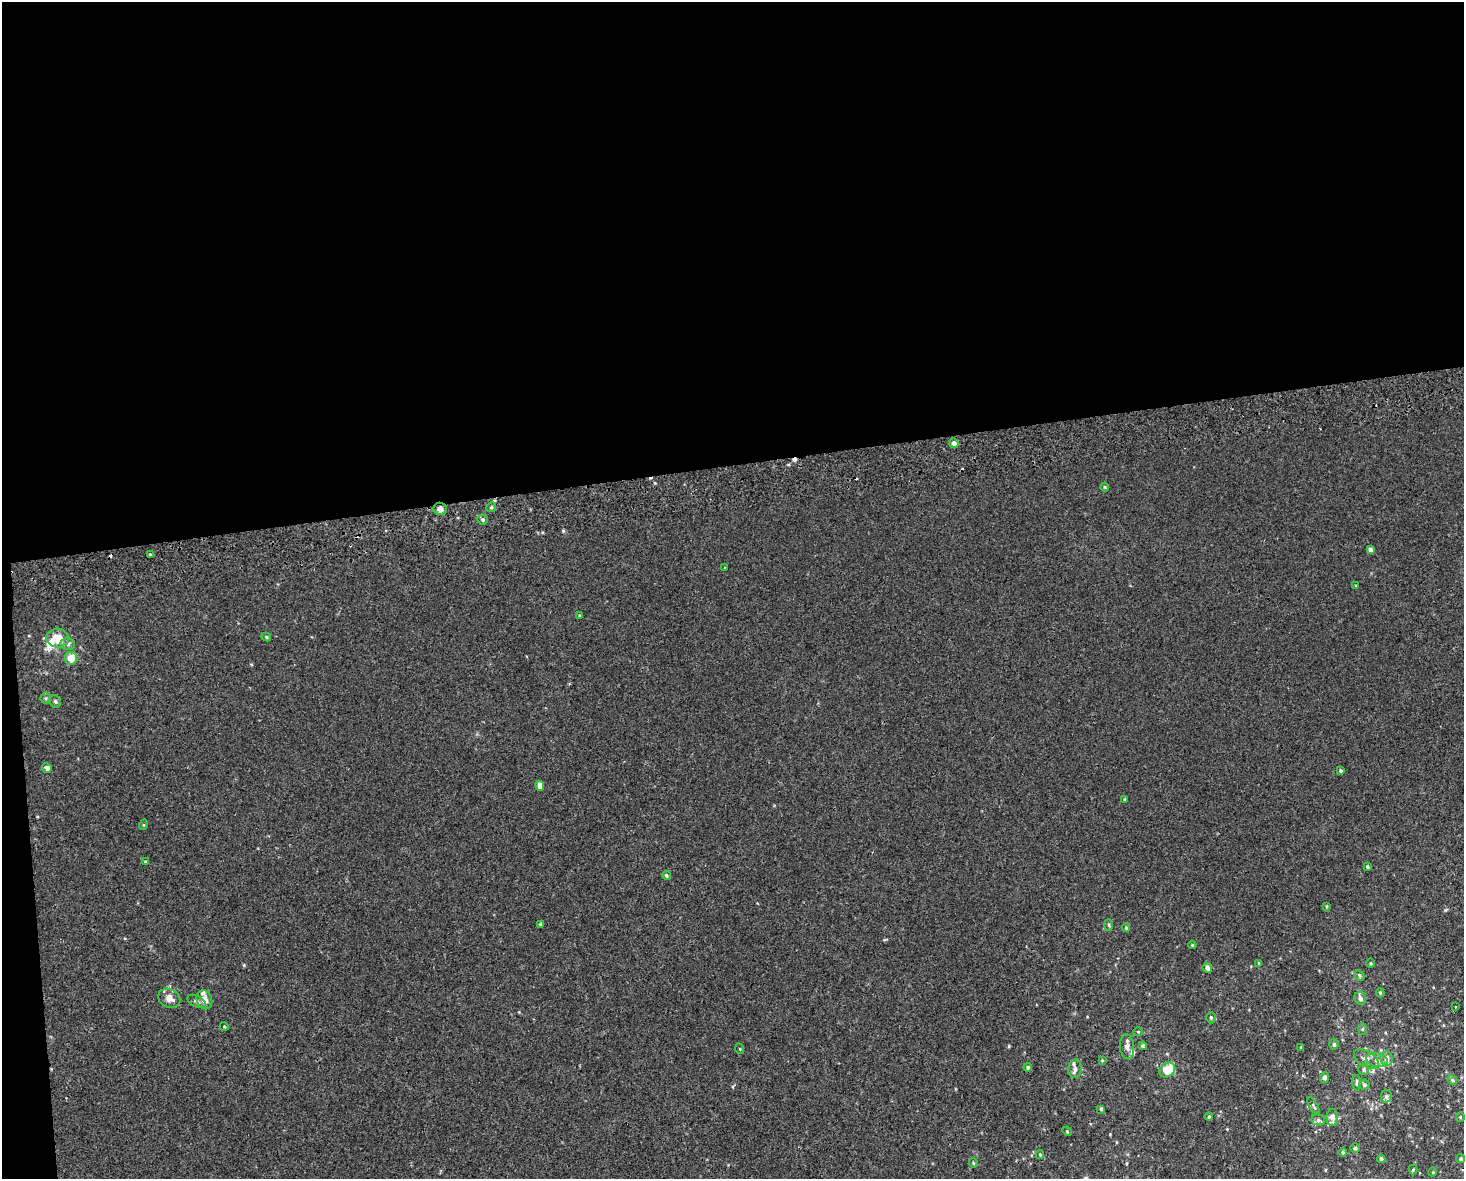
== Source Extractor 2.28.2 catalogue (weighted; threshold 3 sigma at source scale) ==
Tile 1 of 3 x 4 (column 1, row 1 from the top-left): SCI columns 22-1483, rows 3572-4748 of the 4470 x 4790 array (HDU 1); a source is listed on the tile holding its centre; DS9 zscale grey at full resolution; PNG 1466 x 1181 px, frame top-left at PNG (2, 2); each listed source drawn as its Kron ellipse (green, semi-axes under 4 px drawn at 4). Shown black and unused: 41% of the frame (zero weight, under 2 of 3 exposures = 2% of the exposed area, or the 3 px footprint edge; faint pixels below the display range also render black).
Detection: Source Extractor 2.28.2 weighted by HDU 2 'WHT'; one run over the whole footprint, this tile lists its part. Background 3.92e-04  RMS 0.0028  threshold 0.0127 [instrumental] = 3 sigma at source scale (4.5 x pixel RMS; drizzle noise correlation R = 1.50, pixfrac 1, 0.0396/0.0396 arcsec/px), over >= 5 px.
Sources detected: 90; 7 cosmic-ray / hot-pixel residue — neither listed nor drawn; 7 inside a brighter listed object's ellipse — not listed separately; the other 76 listed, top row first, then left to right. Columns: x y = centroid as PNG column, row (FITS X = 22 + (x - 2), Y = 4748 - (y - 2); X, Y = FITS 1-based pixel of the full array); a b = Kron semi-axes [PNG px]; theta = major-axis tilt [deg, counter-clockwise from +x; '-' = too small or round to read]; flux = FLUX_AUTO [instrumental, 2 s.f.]
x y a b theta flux
954 443 5 4 - 1.2
1105 487 4 4 - 0.27
491 507 5 4 - 0.44
440 509 7 6 - 1.3
483 519 5 5 - 0.55
1370 550 4 4 - 1
150 554 3 3 - 0.84
724 567 2 2 - 0.22
1356 585 4 3 - 0.21
579 615 3 2 - 0.3
266 637 5 4 - 0.36
58 638 11 9 -4 4.8
68 644 7 6 - 0.77
71 658 6 6 - 3.6
46 698 5 5 - 0.44
55 702 6 5 - 0.51
47 768 5 4 - 1
1340 771 4 4 - 0.42
540 786 5 4 - 2.3
1124 799 4 3 - 0.28
143 825 5 3 - 0.27
145 862 4 4 - 0.26
1367 867 4 4 - 0.4
666 875 4 4 - 0.46
1326 906 4 3 - 0.29
540 924 3 3 - 0.72
1109 925 6 4 -87 0.34
1126 928 4 4 - 0.29
1192 945 4 3 - 0.27
1259 963 3 3 - 0.32
1371 963 5 3 - 0.27
1207 968 5 4 - 1.1
1359 975 6 4 -47 0.47
1380 993 4 3 - 0.36
169 998 11 9 -28 2.1
1360 998 6 5 - 1.2
204 1000 10 7 -70 2.2
197 1001 10 5 -26 0.76
1455 1007 2 2 - 0.22
1211 1018 6 4 89 0.44
224 1026 4 3 - 0.22
1362 1029 6 4 87 0.32
1138 1032 5 4 - 0.29
1334 1044 5 4 - 0.63
1143 1046 4 3 - 0.61
1127 1047 12 7 -86 1.4
1301 1047 4 4 - 0.3
740 1049 5 3 - 0.25
1366 1059 14 7 -32 1.4
1387 1059 7 6 - 1.7
1102 1060 4 4 - 0.25
1377 1060 11 6 -13 1.5
1028 1068 4 4 - 0.59
1075 1069 9 6 83 1.3
1167 1070 8 6 35 6.1
1364 1070 6 5 - 0.5
1324 1078 5 4 - 0.79
1452 1080 5 4 - 0.36
1357 1083 8 4 -86 0.64
1364 1085 5 5 - 0.53
1386 1096 6 5 - 0.59
1313 1106 9 3 -59 0.41
1101 1109 4 4 - 0.52
1209 1117 4 3 - 0.31
1332 1117 8 5 90 1.8
1460 1117 5 4 - 0.31
1318 1120 7 5 -15 0.78
1067 1131 5 4 - 0.28
1355 1148 4 4 - 0.39
1343 1152 4 4 - 0.47
1040 1154 4 4 - 0.3
1381 1159 4 4 - 0.63
1461 1159 4 4 - 0.38
973 1163 5 3 - 0.23
1413 1169 5 4 - 0.32
1433 1172 5 3 - 0.21
Overlapping masked pixels (flux is a lower limit): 1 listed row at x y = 440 509